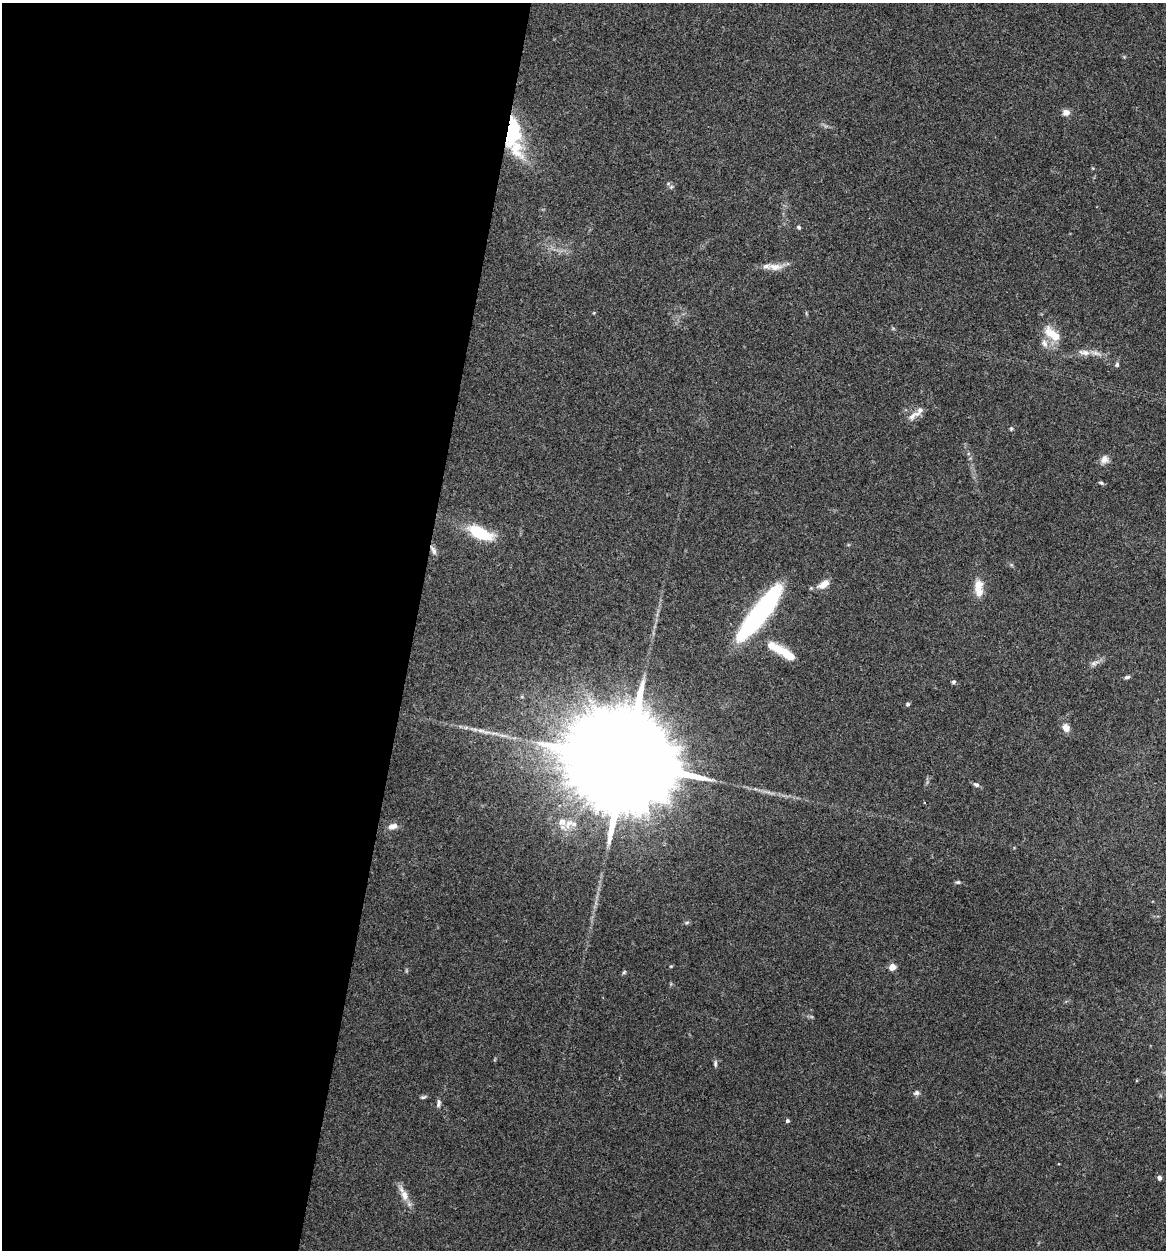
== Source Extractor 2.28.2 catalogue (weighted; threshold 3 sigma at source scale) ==
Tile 5 of 4 x 4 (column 1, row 2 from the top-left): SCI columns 125-1288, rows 2503-3750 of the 5024 x 5001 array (HDU 1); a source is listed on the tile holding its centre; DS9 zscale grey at full resolution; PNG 1168 x 1252 px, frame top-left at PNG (2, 3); no overlay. Shown black and unused: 35% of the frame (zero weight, under 3 of 4 exposures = <1% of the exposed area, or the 3 px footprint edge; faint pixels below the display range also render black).
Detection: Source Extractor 2.28.2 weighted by HDU 2 'WHT'; one run over the whole footprint, this tile lists its part. Background 0.0777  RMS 0.0062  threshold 0.0278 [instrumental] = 3 sigma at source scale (4.5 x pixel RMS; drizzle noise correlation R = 1.50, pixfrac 1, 0.05/0.05 arcsec/px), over >= 5 px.
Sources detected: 47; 2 inside a brighter object's white glare — not listed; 5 inside a brighter listed object's ellipse — not listed separately; the other 40 listed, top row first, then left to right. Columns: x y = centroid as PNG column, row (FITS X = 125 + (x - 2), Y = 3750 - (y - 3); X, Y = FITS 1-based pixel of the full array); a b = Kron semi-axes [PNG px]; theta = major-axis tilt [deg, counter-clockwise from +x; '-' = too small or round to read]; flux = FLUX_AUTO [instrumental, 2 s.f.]
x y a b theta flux
1066 112 8 7 - 3.7
513 131 39 17 84 36
671 187 6 4 45 0.98
799 227 6 4 -41 0.91
775 267 22 9 1 6.7
1051 333 22 14 -45 11
1084 352 18 7 -11 4.9
1117 365 6 5 - 1.3
913 415 20 8 34 4.7
1011 429 5 4 - 0.81
1104 459 11 10 - 3.5
1101 483 7 4 -14 0.96
480 533 27 12 -24 28
433 550 15 5 -62 2.3
824 584 13 7 35 6.5
978 588 21 10 -87 9.4
760 615 59 18 48 96
784 653 30 8 -32 18
1094 663 7 4 71 1.3
1127 677 7 4 15 1.3
953 682 5 4 - 1.3
908 704 5 5 - 1
1066 728 7 6 - 5.7
626 761 45 21 -15 30000
976 784 9 6 -25 1.7
562 822 12 10 43 5.1
574 824 10 7 -12 3.4
393 826 12 7 16 4
958 882 7 5 13 1.1
687 922 6 4 20 0.92
671 966 4 3 - 0.57
892 967 5 4 - 10
624 972 6 4 45 0.84
715 1063 9 5 89 1.4
916 1093 8 6 7 1.7
423 1097 9 4 11 1.1
438 1103 11 5 80 1.8
787 1121 4 4 - 1.3
1159 1178 4 4 - 2.6
404 1195 20 9 -70 6.3
Overlapping masked pixels (flux is a lower limit): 2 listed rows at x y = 513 131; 433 550